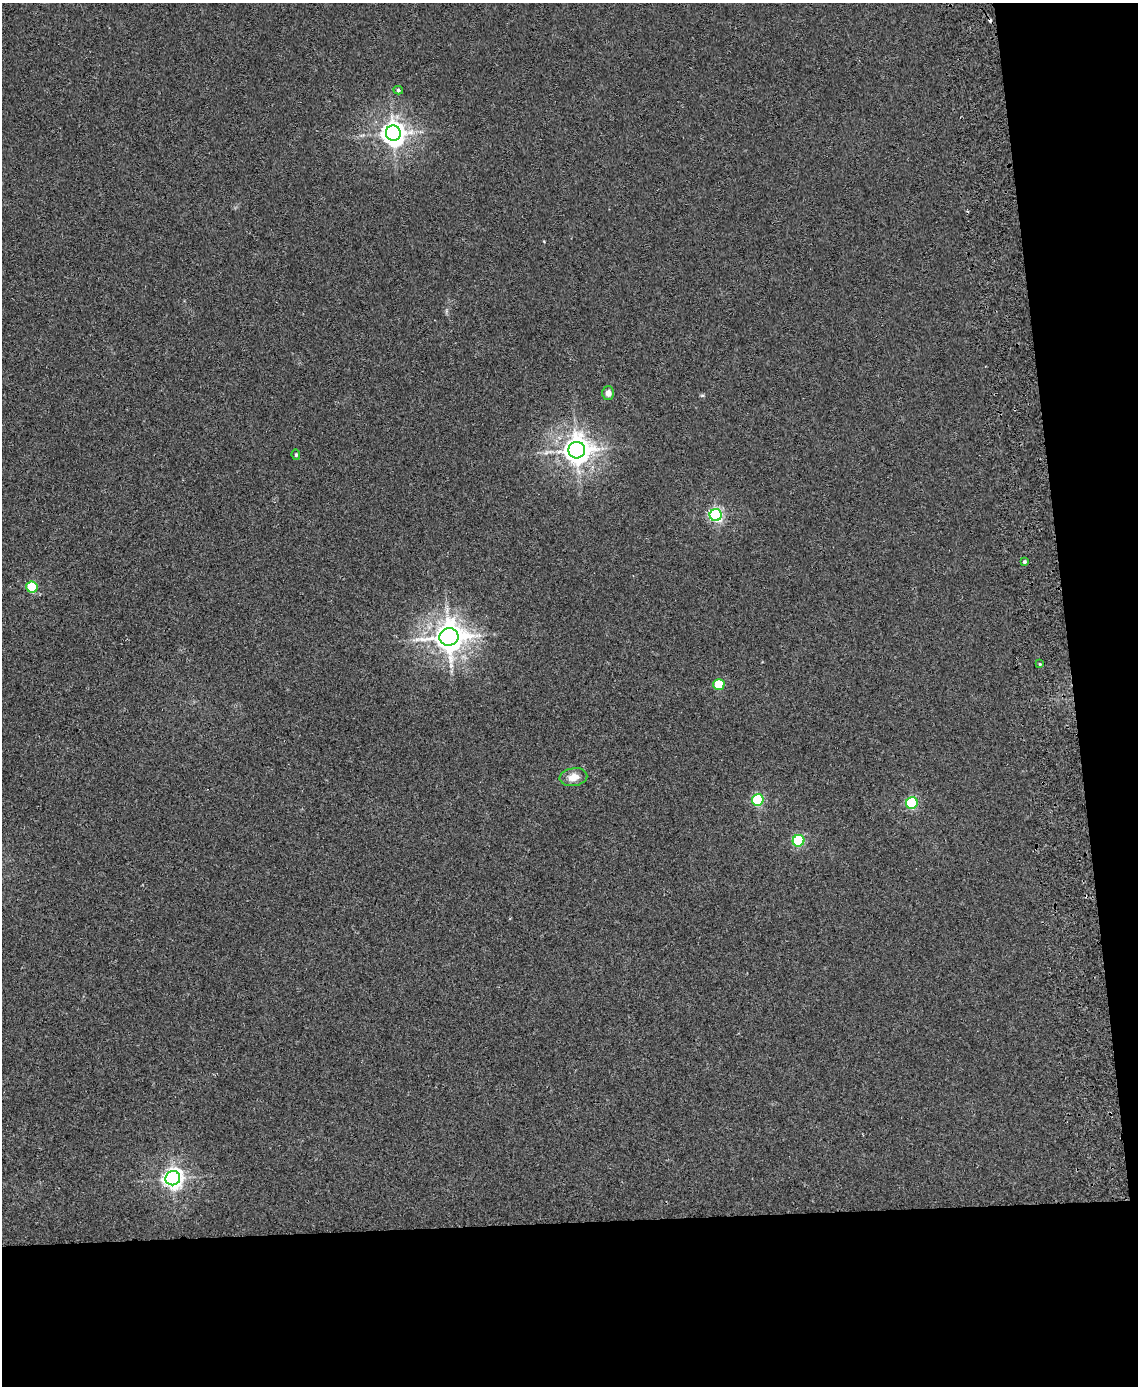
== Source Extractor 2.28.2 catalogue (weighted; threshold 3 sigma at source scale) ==
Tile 12 of 4 x 3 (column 4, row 3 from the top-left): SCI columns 3463-4598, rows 143-1526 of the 4656 x 4538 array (HDU 1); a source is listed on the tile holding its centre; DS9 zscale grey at full resolution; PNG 1140 x 1388 px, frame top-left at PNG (2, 3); each listed source drawn as its Kron ellipse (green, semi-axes under 4 px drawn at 4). Shown black and unused: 18% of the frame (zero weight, under 2 of 3 exposures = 3% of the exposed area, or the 3 px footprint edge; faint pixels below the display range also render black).
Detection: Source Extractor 2.28.2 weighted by HDU 2 'WHT'; one run over the whole footprint, this tile lists its part. Background 0.0315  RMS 0.0064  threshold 0.0289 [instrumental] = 3 sigma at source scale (4.5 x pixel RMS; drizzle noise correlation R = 1.50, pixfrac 1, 0.05/0.05 arcsec/px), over >= 5 px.
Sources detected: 17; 1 cosmic-ray / hot-pixel residue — neither listed nor drawn; the other 16 listed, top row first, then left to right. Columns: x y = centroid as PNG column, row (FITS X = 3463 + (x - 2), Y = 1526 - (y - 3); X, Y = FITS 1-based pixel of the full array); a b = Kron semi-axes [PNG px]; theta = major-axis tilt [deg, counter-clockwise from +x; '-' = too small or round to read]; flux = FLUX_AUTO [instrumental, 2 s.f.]
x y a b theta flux
398 90 5 4 - 1.1
393 133 8 7 - 550
608 393 7 6 - 3.3
577 450 8 8 - 760
296 455 5 4 - 0.84
716 515 6 6 - 130
1024 562 4 4 - 1.1
32 587 5 5 - 43
449 637 9 8 - 980
1039 664 3 3 - 1.6
719 684 5 5 - 28
573 777 14 9 10 6.5
758 800 6 5 - 68
912 803 6 5 - 61
798 841 6 5 - 62
173 1178 7 7 - 330